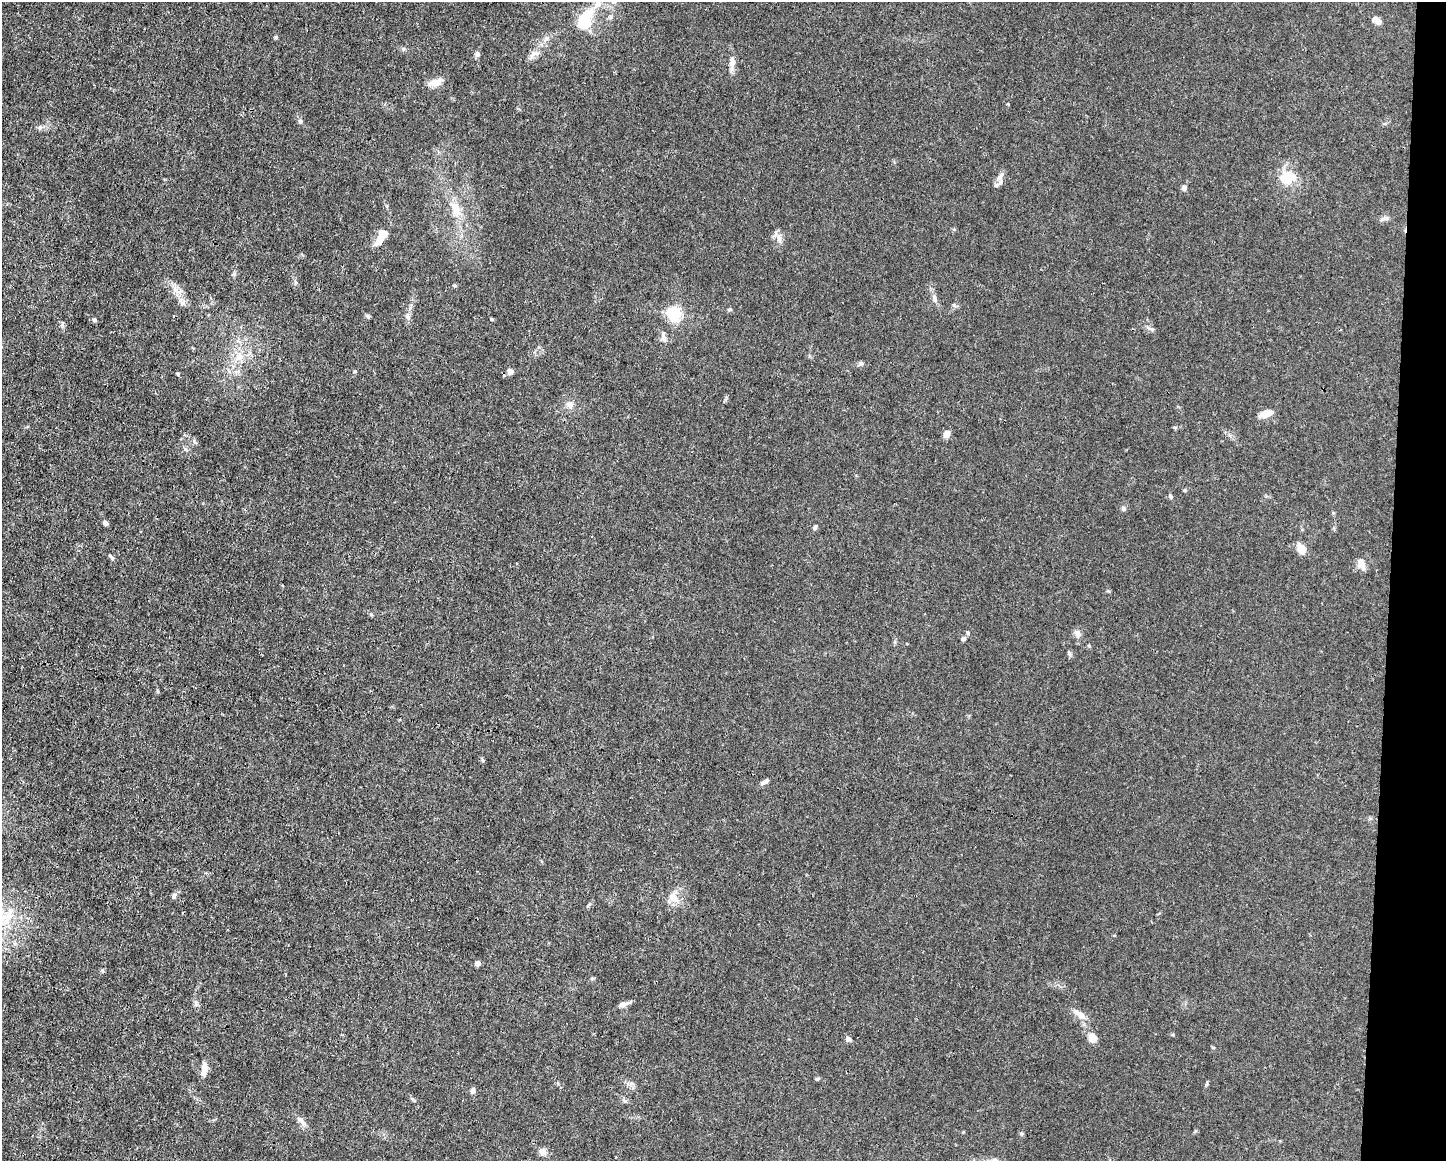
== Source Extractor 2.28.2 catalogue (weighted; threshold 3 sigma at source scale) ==
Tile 6 of 3 x 4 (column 3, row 2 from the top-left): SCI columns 3000-4443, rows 2320-3478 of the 4666 x 4638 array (HDU 1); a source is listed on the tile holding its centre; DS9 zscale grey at full resolution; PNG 1448 x 1163 px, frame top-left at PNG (2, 2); no overlay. Shown black and unused: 4% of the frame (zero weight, under 3 of 4 exposures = <1% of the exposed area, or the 3 px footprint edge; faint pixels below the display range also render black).
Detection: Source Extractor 2.28.2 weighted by HDU 2 'WHT'; one run over the whole footprint, this tile lists its part. Background 0.0158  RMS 0.0025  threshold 0.011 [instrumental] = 3 sigma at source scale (4.5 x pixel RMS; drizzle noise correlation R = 1.50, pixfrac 1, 0.05/0.05 arcsec/px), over >= 5 px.
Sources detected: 69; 2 inside a brighter object's white glare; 1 long thin detection or spike segment (spike, bleed or trail) — not listed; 3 inside a brighter listed object's ellipse — not listed separately; the other 63 listed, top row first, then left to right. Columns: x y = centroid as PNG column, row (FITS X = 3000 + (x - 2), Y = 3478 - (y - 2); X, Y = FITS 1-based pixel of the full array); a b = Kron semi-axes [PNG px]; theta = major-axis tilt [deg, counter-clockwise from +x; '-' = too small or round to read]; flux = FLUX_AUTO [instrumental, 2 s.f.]
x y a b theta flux
585 19 30 17 71 8.1
1377 20 10 6 -36 1.8
276 37 5 5 - 0.3
546 38 9 5 63 0.79
477 54 7 6 - 0.63
534 54 15 7 24 1.4
732 61 17 8 87 1.6
436 82 18 8 7 2.3
300 121 6 6 - 0.42
1291 176 21 19 62 4.9
1000 177 15 7 59 1.3
1184 188 6 6 - 0.8
456 210 21 11 -69 3.8
1385 218 14 6 14 0.85
779 239 12 6 -84 1.4
378 242 11 9 49 1.7
934 298 10 6 -79 0.93
182 303 12 3 -36 0.52
954 305 6 4 -72 0.32
729 309 7 4 20 0.32
674 314 6 6 - 50
367 316 8 4 -45 0.38
408 317 7 4 -72 0.52
492 319 4 4 - 0.25
94 320 6 5 - 0.41
1152 329 6 4 17 0.4
239 357 17 10 36 3.2
861 363 6 5 - 0.46
510 371 5 5 - 2
178 373 4 4 - 0.38
570 405 10 9 - 1.3
1266 414 14 7 21 2.6
947 434 9 7 60 1.3
186 449 7 5 -60 0.48
1184 490 5 4 - 0.26
1170 496 7 4 -76 0.39
1123 508 6 5 - 0.61
105 523 6 5 - 0.76
815 527 8 4 73 0.45
1301 549 9 7 -54 3.7
111 557 10 3 -52 0.37
1361 564 13 8 -70 1.8
1077 634 10 7 -59 1.2
963 639 7 6 - 0.64
1069 653 8 5 -64 0.47
483 760 5 4 - 0.35
764 782 11 5 34 0.85
174 896 8 5 89 0.6
673 897 15 13 82 2.8
11 910 9 8 - 1.4
477 963 6 6 - 0.83
103 971 6 3 -70 0.28
196 1004 7 6 - 0.55
622 1004 10 6 15 1.2
1080 1015 19 8 -36 2.2
1092 1038 11 10 - 1.9
848 1039 7 6 - 0.65
204 1068 17 7 82 2.1
817 1079 6 4 17 0.33
631 1083 7 4 -18 0.55
473 1091 7 5 84 0.87
301 1121 17 6 -46 1.3
542 1152 7 6 - 1.9
Unlisted compact peaks at least as high as the median listed source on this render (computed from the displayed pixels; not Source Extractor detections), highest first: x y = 194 441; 355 371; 403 49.